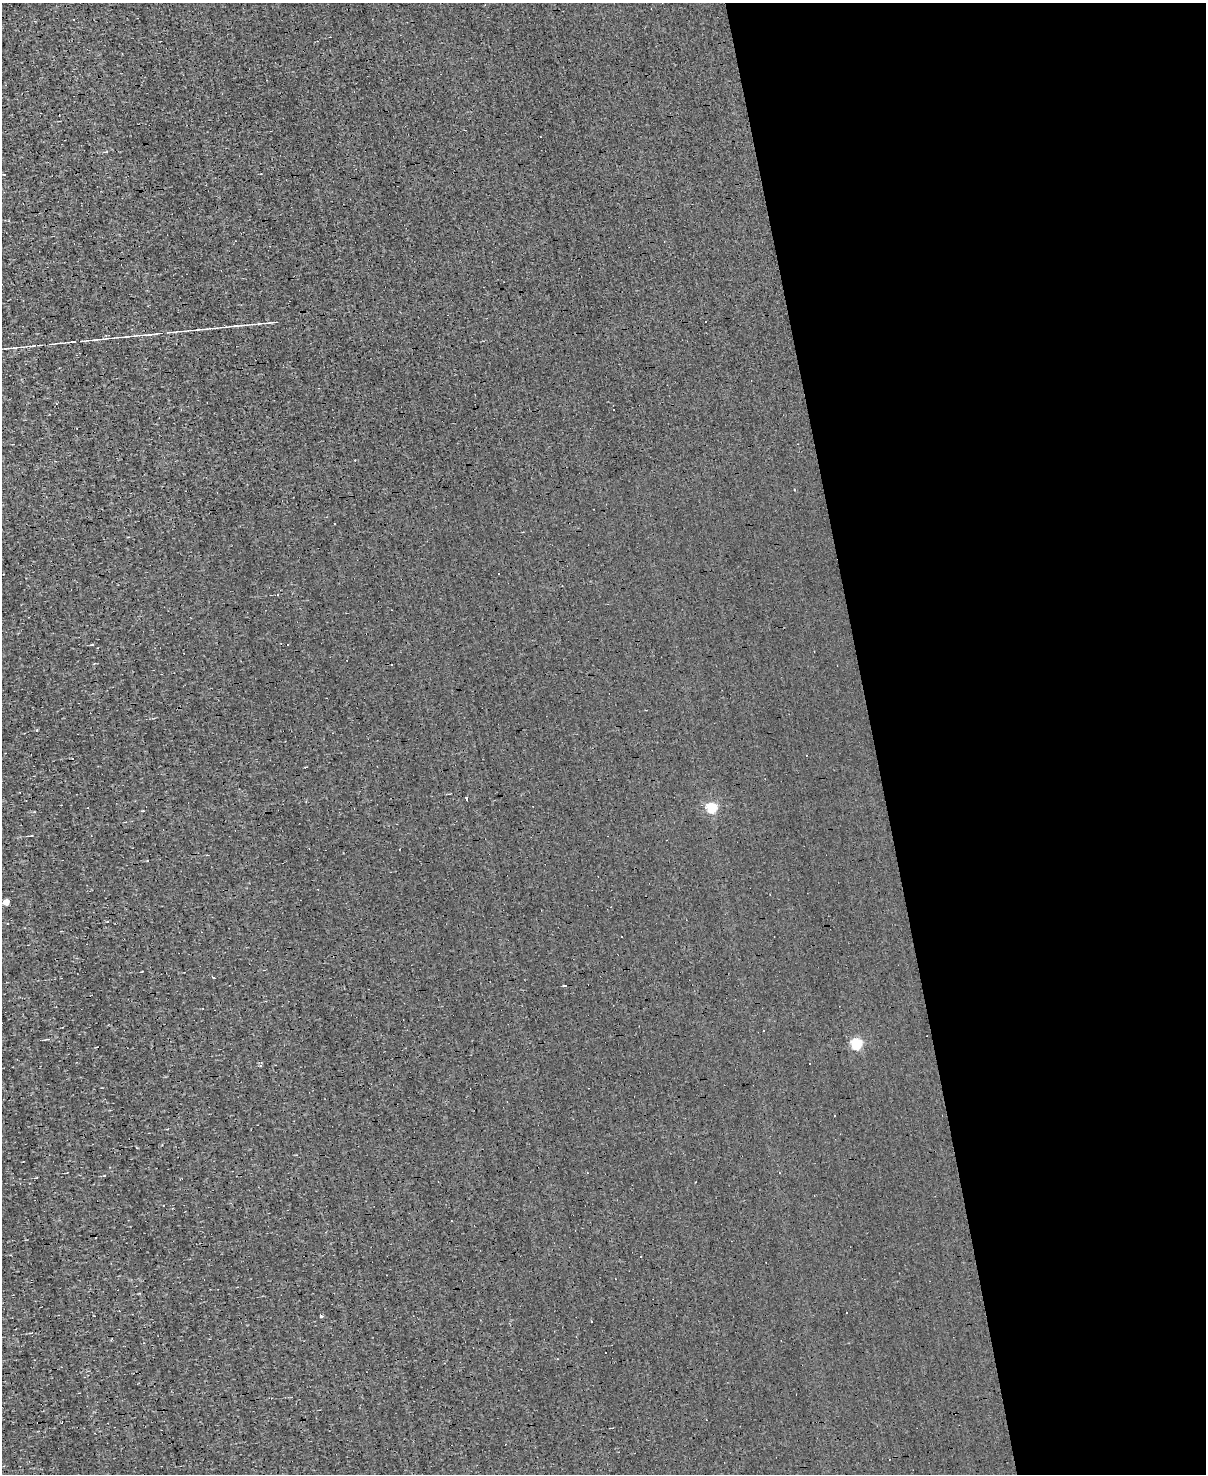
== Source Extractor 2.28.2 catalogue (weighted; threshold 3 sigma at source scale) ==
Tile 8 of 4 x 3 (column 4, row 2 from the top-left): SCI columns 3611-4814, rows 1613-3084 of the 4814 x 4810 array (HDU 1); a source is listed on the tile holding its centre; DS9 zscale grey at full resolution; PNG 1208 x 1476 px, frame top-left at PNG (2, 3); no overlay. Shown black and unused: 28% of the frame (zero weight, under 3 of 4 exposures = <1% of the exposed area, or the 3 px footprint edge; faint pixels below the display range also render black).
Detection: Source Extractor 2.28.2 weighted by HDU 2 'WHT'; one run over the whole footprint, this tile lists its part. Background -5.64e-04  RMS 0.04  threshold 0.181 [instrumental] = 3 sigma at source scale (4.5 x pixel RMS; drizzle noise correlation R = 1.50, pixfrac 1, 0.05/0.05 arcsec/px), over >= 5 px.
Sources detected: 36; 13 cosmic-ray / hot-pixel residue — not listed; the other 23 listed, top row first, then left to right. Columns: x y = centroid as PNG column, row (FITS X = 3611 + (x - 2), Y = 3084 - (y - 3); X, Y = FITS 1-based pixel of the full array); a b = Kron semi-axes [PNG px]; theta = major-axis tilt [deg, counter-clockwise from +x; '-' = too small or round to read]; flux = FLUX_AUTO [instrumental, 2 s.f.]
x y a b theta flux
73 19 3 3 - 9
4 174 3 2 - 2.8
705 321 3 3 - 18
243 325 11 2 0 8.6
212 328 11 2 0 7.3
174 332 12 2 0 7.8
134 336 6 4 19 5.1
31 346 11 2 0 7.2
794 490 3 2 - 3
335 524 2 2 - 2.5
92 645 5 3 - 3.1
36 730 3 3 - 7.7
466 797 3 2 - 4.4
712 807 5 5 - 300
705 808 6 4 79 8.4
6 902 4 4 - 64
8 923 3 2 - 5
621 936 2 2 - 3.1
763 1031 3 2 - 4.3
856 1043 5 5 - 370
261 1065 3 3 - 22
846 1313 2 2 - 3.4
321 1316 4 3 - 4.5
Unlisted compact peaks at least as high as the median listed source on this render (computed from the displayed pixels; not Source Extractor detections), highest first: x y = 259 324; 142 971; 147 861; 137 1148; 591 1321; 143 810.